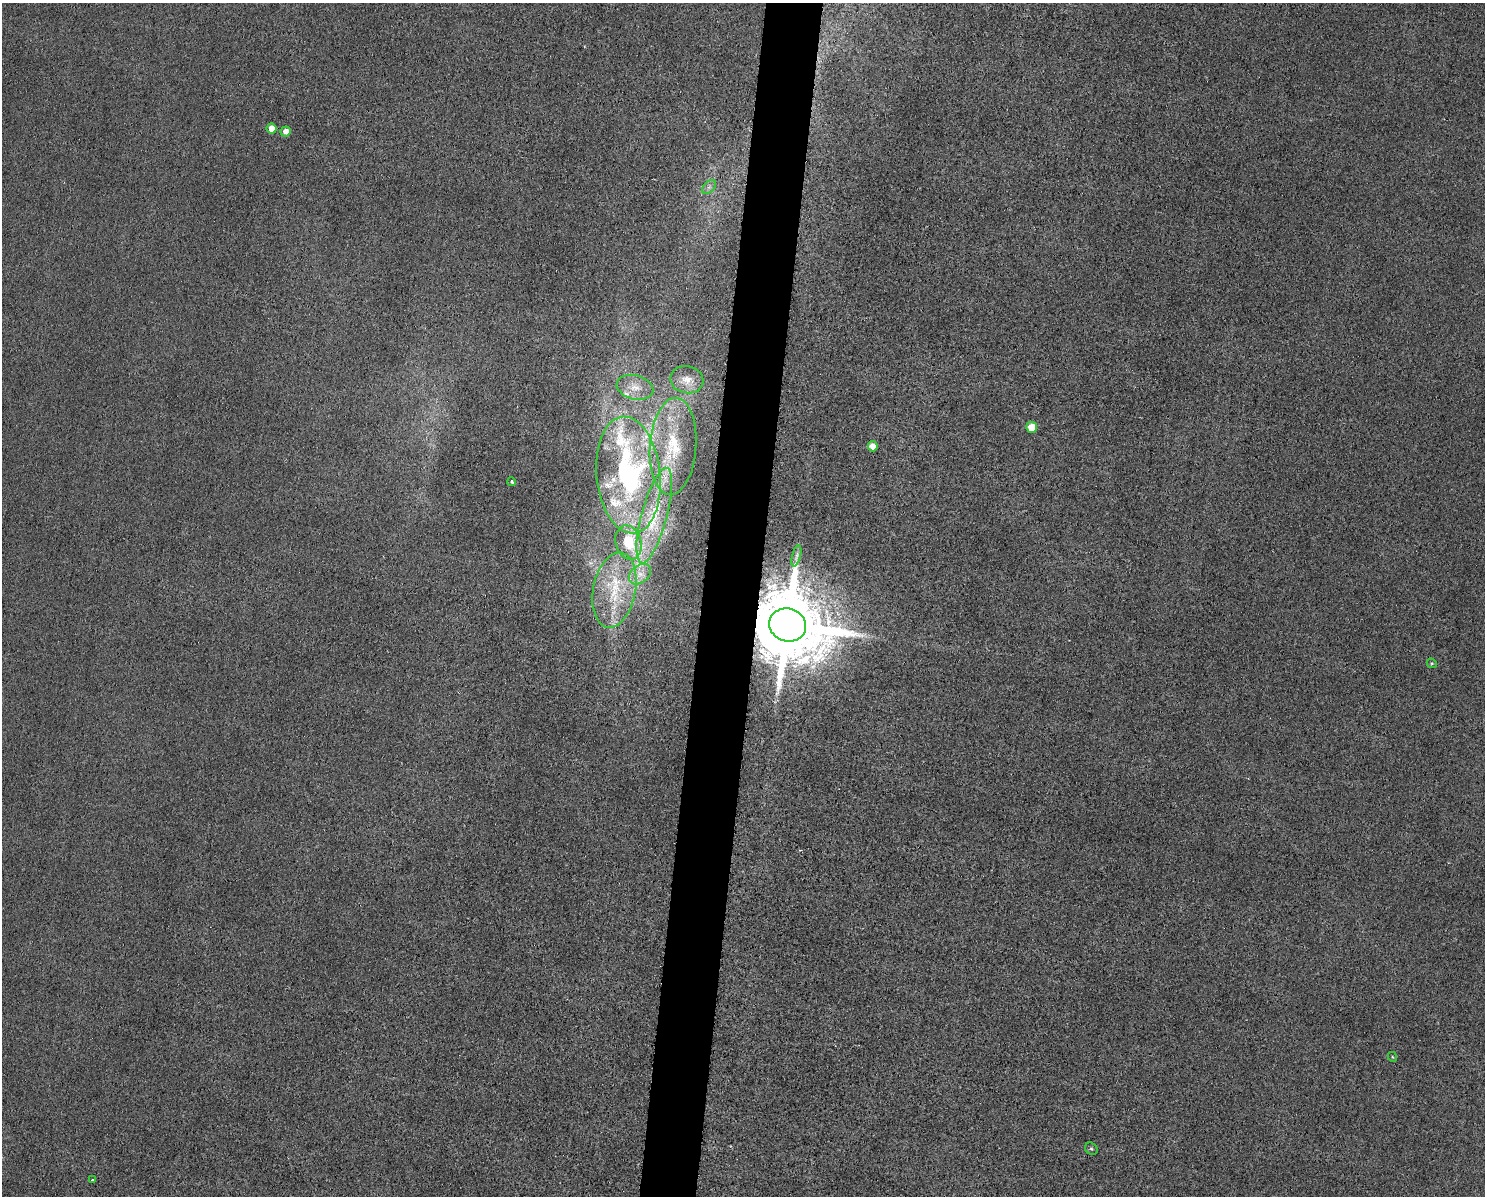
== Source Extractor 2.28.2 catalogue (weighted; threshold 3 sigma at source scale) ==
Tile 5 of 3 x 4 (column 2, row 2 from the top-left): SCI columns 1716-3198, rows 2391-3584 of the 4800 x 4779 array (HDU 1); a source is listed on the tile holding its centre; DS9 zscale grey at full resolution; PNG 1487 x 1198 px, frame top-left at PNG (2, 3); each listed source drawn as its Kron ellipse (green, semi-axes under 4 px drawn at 4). Shown black and unused: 4% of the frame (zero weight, under 3 of 6 exposures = <1% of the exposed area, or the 3 px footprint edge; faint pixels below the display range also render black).
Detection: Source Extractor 2.28.2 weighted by HDU 2 'WHT'; one run over the whole footprint, this tile lists its part. Background 0.00826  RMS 0.0031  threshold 0.0128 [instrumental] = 3 sigma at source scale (4.09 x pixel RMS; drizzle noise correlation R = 1.36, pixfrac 0.8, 0.05/0.05 arcsec/px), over >= 5 px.
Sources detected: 23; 3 inside a brighter listed object's ellipse — not listed separately; the other 20 listed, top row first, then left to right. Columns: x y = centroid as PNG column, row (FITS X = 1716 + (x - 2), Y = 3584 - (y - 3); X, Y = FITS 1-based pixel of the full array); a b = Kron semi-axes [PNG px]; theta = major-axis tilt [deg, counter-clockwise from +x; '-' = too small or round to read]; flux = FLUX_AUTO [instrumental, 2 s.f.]
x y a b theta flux
272 129 5 5 - 4.1
286 131 5 5 - 2
709 187 8 5 45 0.96
687 380 16 13 -12 3.7
635 387 18 12 -15 4.1
1032 427 5 5 - 6
673 446 49 23 86 17
873 446 5 5 - 2.6
628 475 58 32 -84 62
512 482 4 3 - 0.93
654 515 49 12 75 15
629 542 17 12 -73 11
796 556 11 3 75 0.75
640 574 12 8 37 2.6
614 590 38 21 79 17
788 625 18 16 -19 5000
1432 663 5 4 - 0.38
1393 1057 5 3 - 0.24
1091 1149 7 5 -41 0.54
92 1180 4 3 - 0.35
Overlapping masked pixels (flux is a lower limit): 1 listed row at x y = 788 625